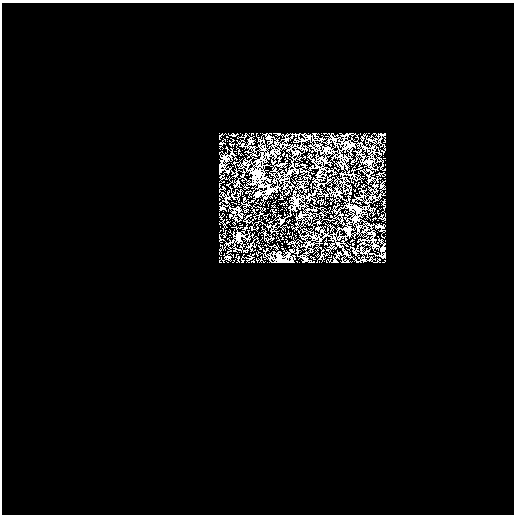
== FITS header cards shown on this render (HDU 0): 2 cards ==
NAXIS1  =                  512 / length of data axis 1
NAXIS2  =                  512 / length of data axis 2

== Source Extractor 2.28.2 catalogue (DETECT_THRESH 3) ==
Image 512 x 512 px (HDU 0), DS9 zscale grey, 1 PNG px = 1 image px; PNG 516 x 516 px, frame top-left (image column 1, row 512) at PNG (2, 3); no overlay
Background 1.82e-05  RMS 0.011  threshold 0.0334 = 3 sigma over >= 5 px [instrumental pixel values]
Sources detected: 42; all 42 listed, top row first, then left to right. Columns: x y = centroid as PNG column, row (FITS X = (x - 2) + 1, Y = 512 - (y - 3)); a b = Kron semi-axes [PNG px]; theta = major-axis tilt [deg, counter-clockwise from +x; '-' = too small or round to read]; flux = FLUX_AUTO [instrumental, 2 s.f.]
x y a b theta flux
269 137 3 3 - 3.1
250 141 3 3 - 1.4
349 146 3 3 - 4.7
326 150 5 3 - 2.8
297 152 6 4 39 1.1
268 155 5 4 - 2.3
224 157 5 4 - 1.1
261 157 4 3 - 0.91
257 161 3 3 - 2.2
325 161 3 2 - 0.74
369 162 7 4 -79 2
281 164 3 3 - 0.94
219 167 4 3 - 10
342 167 2 2 - 0.38
228 172 3 2 - 0.68
290 172 3 2 - 0.85
258 173 7 6 - 4.8
260 185 4 3 - 1.5
268 186 5 3 - 0.85
269 192 4 4 - 5.4
257 194 5 3 - 2.5
296 202 9 5 55 2.4
351 207 3 3 - 1.4
355 207 5 3 - 2.3
222 208 3 3 - 0.5
358 211 4 4 - 1.7
300 216 3 3 - 1.7
235 218 3 2 - 0.47
355 218 4 3 - 3.4
281 222 3 3 - 0.96
348 230 4 4 - 6.7
373 234 3 2 - 0.74
239 236 4 4 - 5.1
313 236 3 3 - 0.74
320 240 3 2 - 0.75
374 246 3 3 - 2
382 249 3 3 - 1.7
297 251 3 2 - 0.54
355 253 3 2 - 0.48
305 260 3 3 - 1.4
335 261 3 3 - 0.9
283 262 7 3 -13 7.3